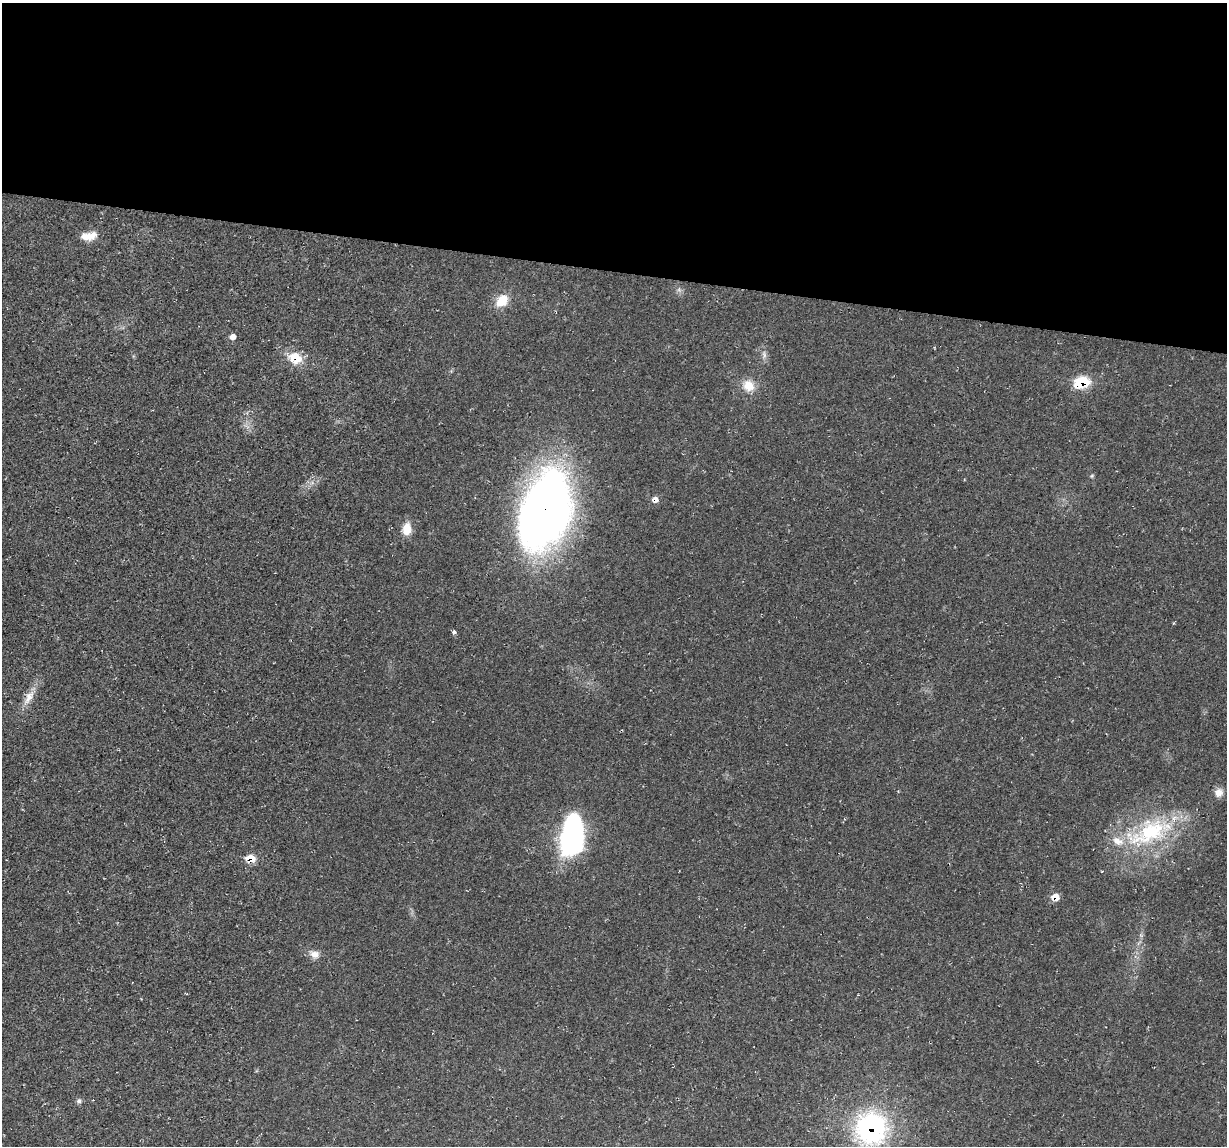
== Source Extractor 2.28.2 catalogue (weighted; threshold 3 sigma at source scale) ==
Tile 3 of 4 x 4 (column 3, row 1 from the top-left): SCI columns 2453-3677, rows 3547-4690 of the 4905 x 4926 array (HDU 1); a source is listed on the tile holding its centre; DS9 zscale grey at full resolution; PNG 1229 x 1148 px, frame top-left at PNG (2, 3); no overlay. Shown black and unused: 24% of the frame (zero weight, under 2 of 3 exposures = <1% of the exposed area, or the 3 px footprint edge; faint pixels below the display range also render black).
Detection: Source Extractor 2.28.2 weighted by HDU 2 'WHT'; one run over the whole footprint, this tile lists its part. Background 0.0197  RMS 0.006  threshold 0.0268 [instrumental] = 3 sigma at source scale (4.5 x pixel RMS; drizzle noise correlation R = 1.50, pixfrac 1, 0.05/0.05 arcsec/px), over >= 5 px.
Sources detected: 23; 2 inside a brighter listed object's ellipse — not listed separately; the other 21 listed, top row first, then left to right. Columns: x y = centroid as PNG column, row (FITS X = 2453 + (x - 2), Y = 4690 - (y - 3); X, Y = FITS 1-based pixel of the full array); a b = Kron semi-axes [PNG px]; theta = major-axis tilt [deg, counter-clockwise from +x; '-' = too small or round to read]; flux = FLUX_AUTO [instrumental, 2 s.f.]
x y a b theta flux
85 236 16 10 -17 5.5
502 301 15 11 47 12
232 337 6 6 - 3.3
764 355 12 6 -87 2.6
295 358 17 14 -29 13
1082 382 12 8 15 31
749 386 14 12 -47 9.4
1092 476 6 4 60 0.79
655 499 8 7 - 3.2
545 510 74 40 69 470
407 529 14 9 83 8.7
454 632 4 3 - 2.9
29 697 25 10 59 7.5
1219 793 11 10 - 4.3
1150 832 69 30 22 67
572 836 40 21 81 100
251 858 9 7 -17 10
1055 897 8 7 - 5.6
314 954 13 9 -17 4.7
79 1101 7 7 - 1.7
871 1128 31 30 - 100
Overlapping masked pixels (flux is a lower limit): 7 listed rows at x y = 295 358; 1082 382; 655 499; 545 510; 251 858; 1055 897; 871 1128